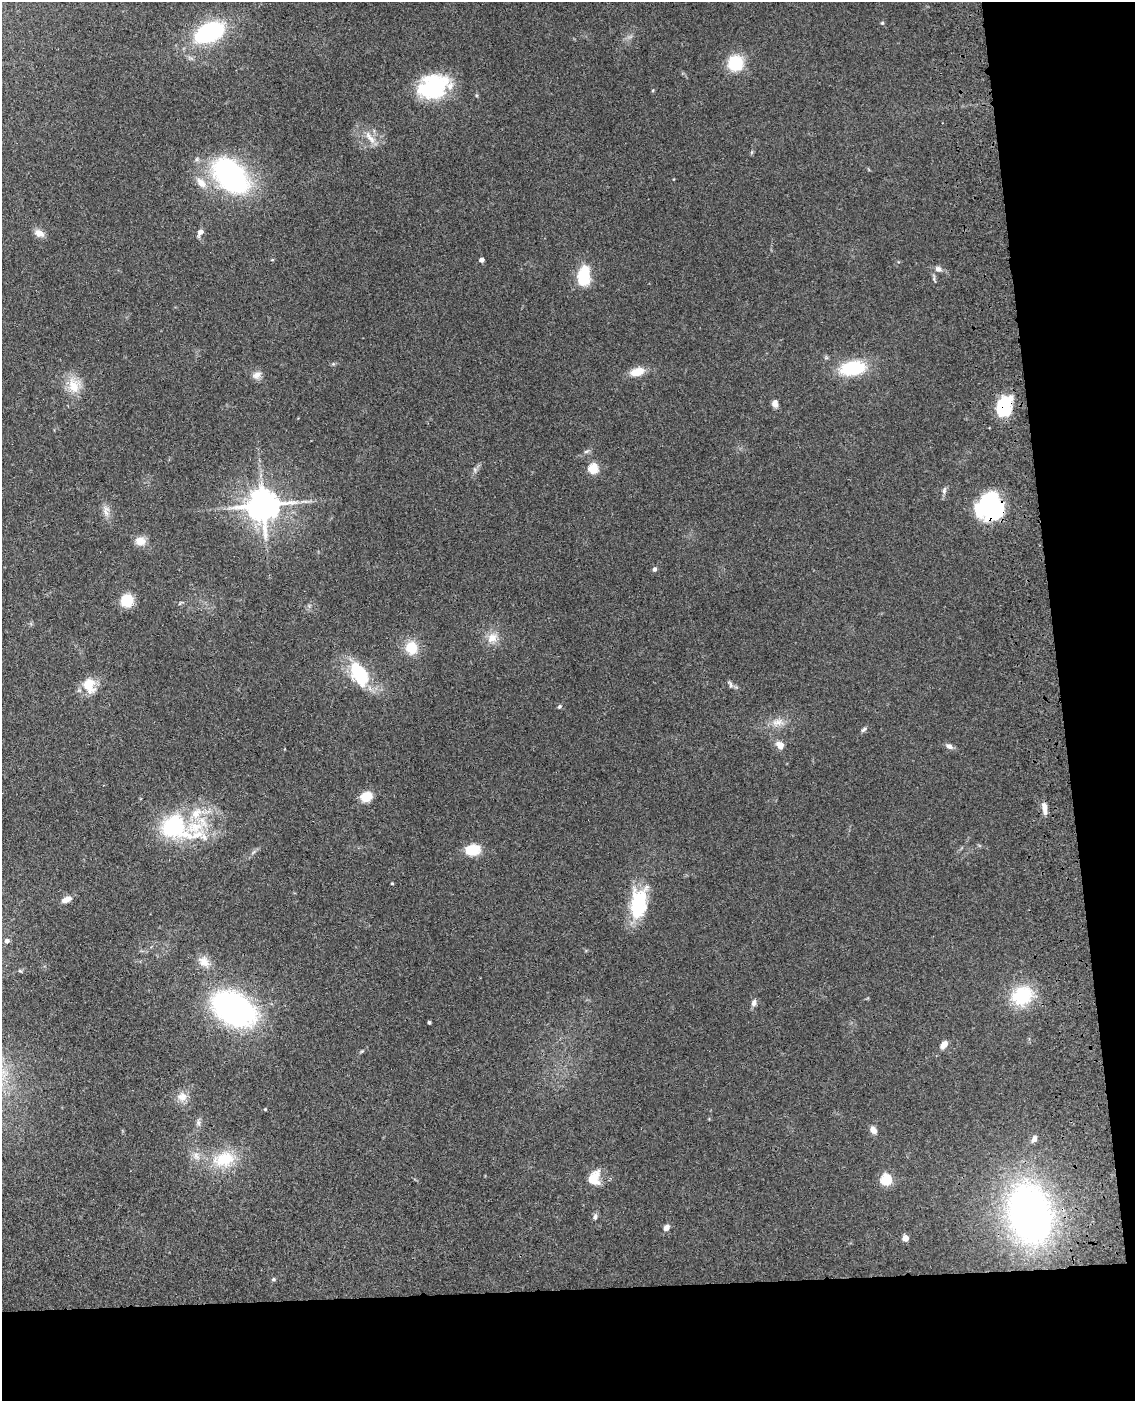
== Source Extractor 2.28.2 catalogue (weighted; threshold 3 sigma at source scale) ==
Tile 12 of 4 x 3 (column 4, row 3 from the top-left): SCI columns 3517-4649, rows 251-1649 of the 4768 x 4591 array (HDU 1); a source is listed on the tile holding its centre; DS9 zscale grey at full resolution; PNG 1137 x 1403 px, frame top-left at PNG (2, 2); no overlay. Shown black and unused: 14% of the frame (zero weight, under 3 of 4 exposures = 6% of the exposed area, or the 3 px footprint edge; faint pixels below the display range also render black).
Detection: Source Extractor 2.28.2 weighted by HDU 2 'WHT'; one run over the whole footprint, this tile lists its part. Background 0.103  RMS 0.0062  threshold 0.0278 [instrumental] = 3 sigma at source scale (4.5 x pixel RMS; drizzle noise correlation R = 1.50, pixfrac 1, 0.05/0.05 arcsec/px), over >= 5 px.
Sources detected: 73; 3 inside a brighter object's white glare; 1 long thin detection or spike segment (spike, bleed or trail) — not listed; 4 inside a brighter listed object's ellipse — not listed separately; the other 65 listed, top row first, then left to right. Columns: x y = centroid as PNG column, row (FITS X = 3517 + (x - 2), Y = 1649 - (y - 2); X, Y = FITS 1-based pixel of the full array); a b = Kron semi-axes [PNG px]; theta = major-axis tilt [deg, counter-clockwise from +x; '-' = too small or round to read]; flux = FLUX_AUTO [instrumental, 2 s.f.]
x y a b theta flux
882 23 5 4 - 0.68
209 32 22 13 24 90
735 63 18 17 - 20
434 88 32 20 16 56
370 138 22 7 -53 5.9
231 176 38 25 -47 120
201 183 16 10 -48 6.6
200 232 9 6 53 3
39 233 13 9 -21 4.1
482 260 4 4 - 3.1
938 269 10 7 -26 2.7
584 276 25 15 84 19
333 364 5 5 - 0.81
852 368 29 16 9 31
637 372 15 9 17 9.3
257 375 12 9 31 3.7
73 386 24 15 -74 12
775 403 9 7 -89 3.1
1002 409 16 13 50 30
593 469 5 5 - 38
475 470 7 4 -72 1
944 491 9 5 75 1.7
263 505 9 9 - 1300
990 506 24 21 89 81
106 511 16 8 86 4.1
140 541 14 11 -8 5.7
654 569 6 5 - 1.5
127 600 12 11 - 15
492 638 15 12 28 7.1
411 648 18 16 -77 12
359 674 28 16 -61 34
730 684 12 5 -58 1.7
89 686 19 14 -74 12
559 707 6 5 - 1
777 722 18 10 5 6.3
864 729 8 5 37 1.3
780 745 12 9 -39 4.2
949 746 9 6 -28 2.5
366 797 11 8 24 13
1044 808 15 5 -81 4.4
174 827 46 33 -22 57
473 850 19 13 7 12
392 883 3 3 - 0.54
66 899 11 6 22 4.8
638 904 36 20 89 33
7 941 5 4 - 2.8
204 962 17 12 -48 6.7
1022 996 26 21 31 30
754 1003 8 6 75 2.5
234 1009 31 22 -31 200
429 1022 4 3 - 0.81
944 1045 9 6 47 4.8
182 1097 13 13 - 5.9
265 1109 4 4 - 0.58
198 1123 8 6 -88 1.8
873 1130 9 7 -54 3.6
1034 1139 9 7 60 3.1
224 1159 34 23 15 26
593 1178 14 11 61 14
886 1180 6 5 - 55
1030 1214 41 28 -78 330
595 1217 8 6 74 1.8
666 1228 7 6 - 3.1
905 1238 5 5 - 5.9
273 1279 5 5 - 1
Overlapping masked pixels (flux is a lower limit): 2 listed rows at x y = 1002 409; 990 506